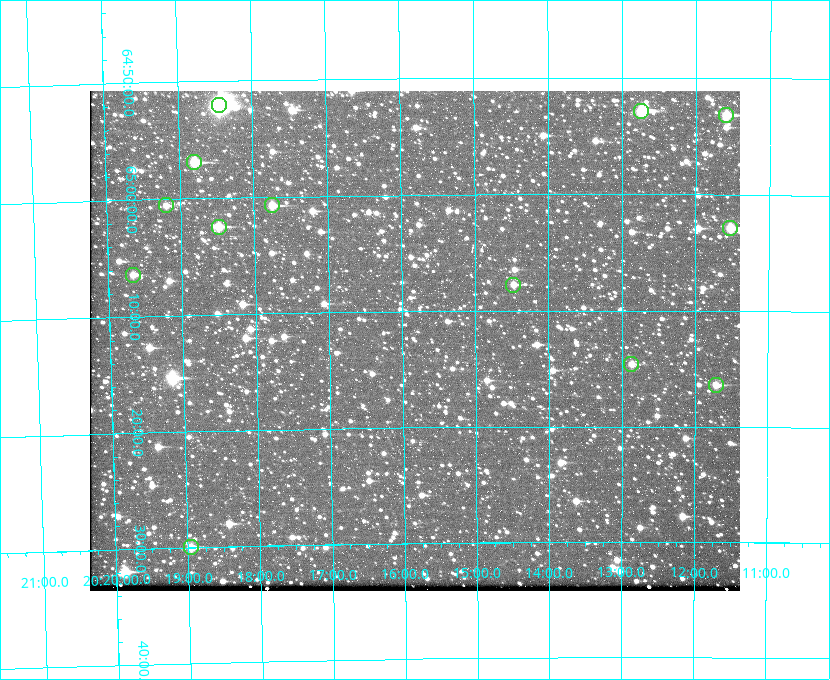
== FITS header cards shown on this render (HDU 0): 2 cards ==
NAXIS1  =                  650 / Width of table row in bytes
NAXIS2  =                  500 / Number of rows in table

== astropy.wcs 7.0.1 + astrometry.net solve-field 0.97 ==
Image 650 x 500 px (HDU 0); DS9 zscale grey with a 90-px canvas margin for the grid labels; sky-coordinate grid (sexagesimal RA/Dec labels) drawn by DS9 from the SOLVED WCS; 13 Tycho-2 reference stars matched to detected sources circled (green)
Header WCS: none
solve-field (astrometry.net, Tycho-2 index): SOLVED blind (the file carries no WCS)
Solved WCS: RA---TAN-SIP/DEC--TAN-SIP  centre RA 20:15:50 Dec +65:12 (303.96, +65.21 deg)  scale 5.16 arcsec/px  FOV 55.9' x 43.0'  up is -179 deg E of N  parity flipped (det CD > 0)
(file carries no celestial WCS; the grid is the blind solution)
Tycho-2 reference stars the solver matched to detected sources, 13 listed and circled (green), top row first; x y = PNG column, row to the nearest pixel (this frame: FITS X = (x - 90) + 1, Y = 500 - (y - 91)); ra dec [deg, ICRS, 3 dp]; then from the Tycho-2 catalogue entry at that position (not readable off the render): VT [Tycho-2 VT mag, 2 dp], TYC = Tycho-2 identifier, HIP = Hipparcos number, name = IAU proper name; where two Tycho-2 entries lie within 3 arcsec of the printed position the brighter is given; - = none
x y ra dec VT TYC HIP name
219 105 304.612 +64.868 7.89 4241-1703-1 100101 -
641 111 303.184 +64.880 9.02 4240-488-1 - -
726 115 302.897 +64.886 9.40 4240-717-1 - -
194 162 304.698 +64.948 10.27 4241-1684-1 - -
166 205 304.798 +65.009 11.15 4241-1628-1 - -
272 205 304.437 +65.012 10.41 4241-1775-1 - -
219 227 304.620 +65.041 10.25 4241-1573-1 - -
730 228 302.882 +65.048 10.25 4240-98-1 - -
133 275 304.916 +65.107 11.17 4241-1518-1 - -
513 285 303.620 +65.129 11.18 4240-34-1 - -
631 364 303.217 +65.244 11.17 4240-236-1 - -
716 385 302.928 +65.273 10.74 4240-760-1 - -
191 547 304.739 +65.499 10.16 4241-1715-1 - -